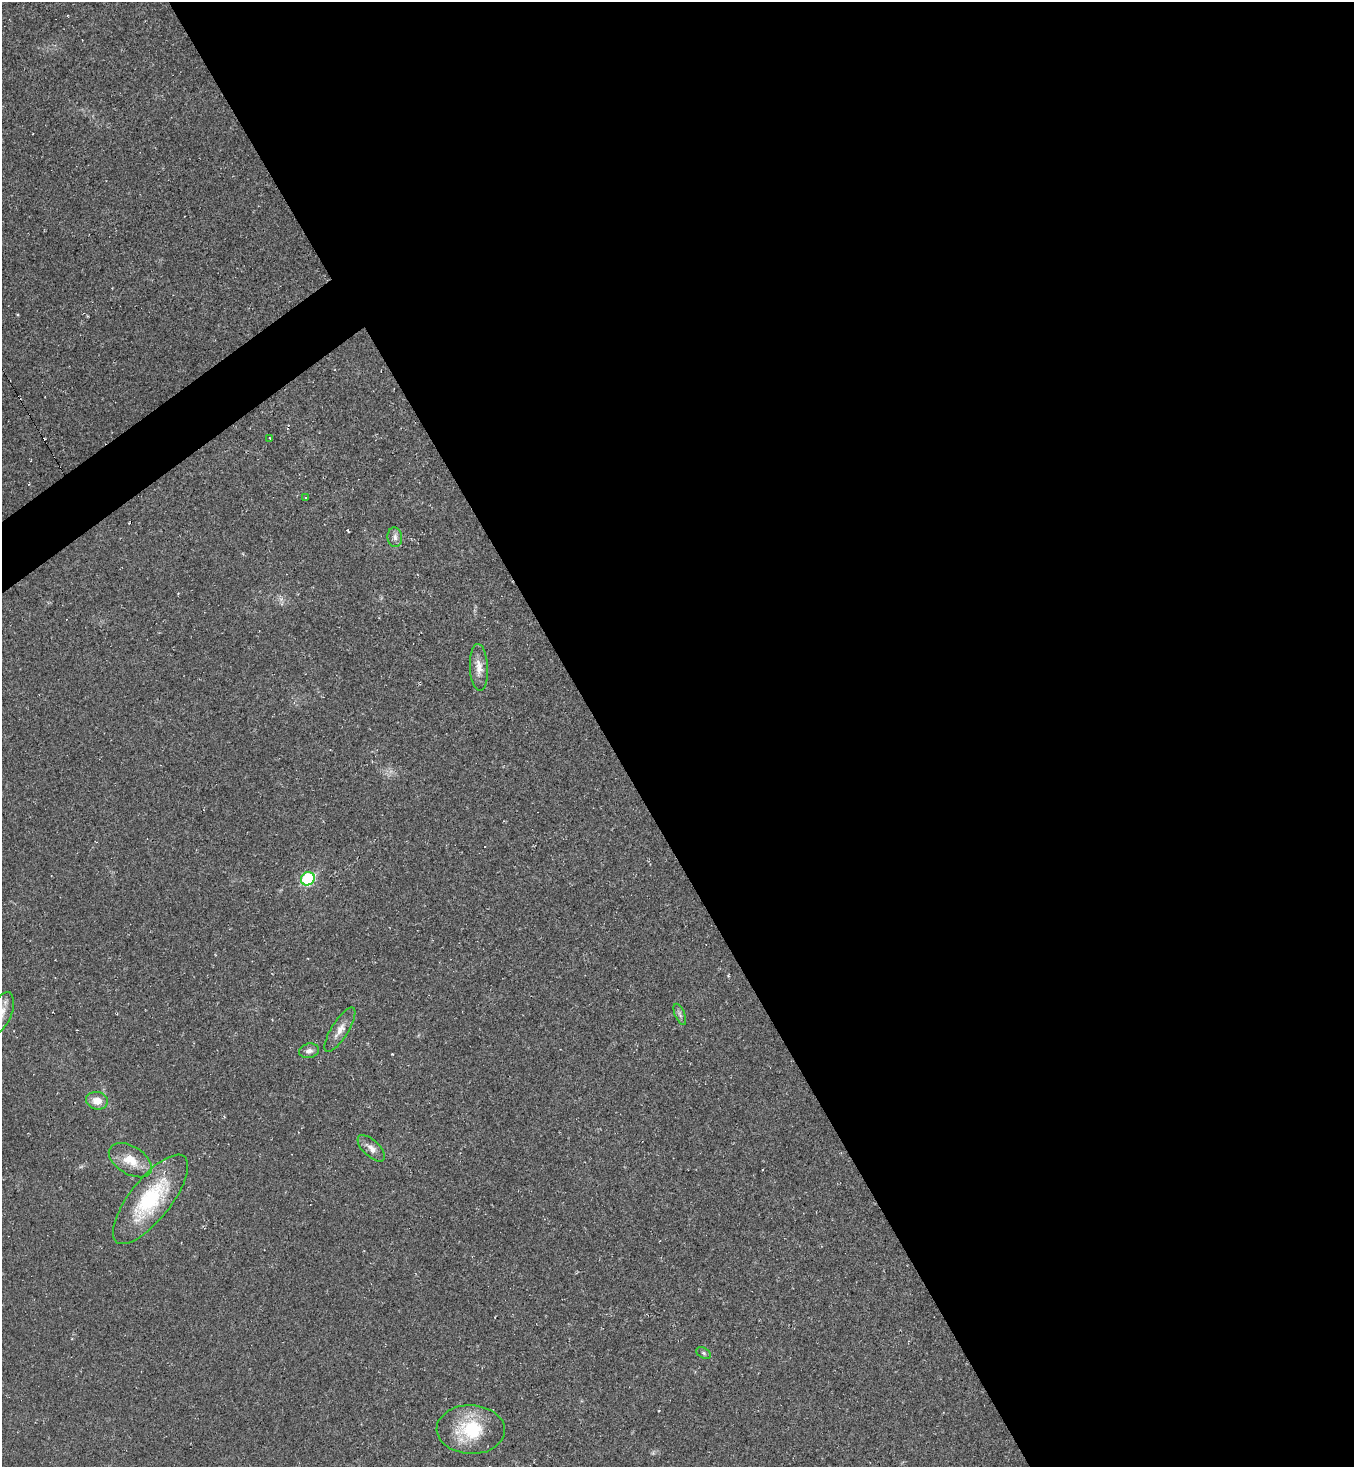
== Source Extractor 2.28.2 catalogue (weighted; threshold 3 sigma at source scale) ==
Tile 8 of 4 x 4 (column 4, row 2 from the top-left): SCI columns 4214-5565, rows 2937-4401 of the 5861 x 5867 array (HDU 1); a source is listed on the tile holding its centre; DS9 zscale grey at full resolution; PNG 1356 x 1469 px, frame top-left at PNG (2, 2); each listed source drawn as its Kron ellipse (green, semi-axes under 4 px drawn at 4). Shown black and unused: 57% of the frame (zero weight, under 2 of 3 exposures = <1% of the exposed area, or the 3 px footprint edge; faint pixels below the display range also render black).
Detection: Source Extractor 2.28.2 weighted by HDU 2 'WHT'; one run over the whole footprint, this tile lists its part. Background 0.0314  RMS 0.0062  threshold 0.0279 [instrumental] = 3 sigma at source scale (4.5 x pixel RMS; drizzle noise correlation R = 1.50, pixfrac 1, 0.05/0.05 arcsec/px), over >= 5 px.
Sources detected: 22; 7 cosmic-ray / hot-pixel residue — neither listed nor drawn; the other 15 listed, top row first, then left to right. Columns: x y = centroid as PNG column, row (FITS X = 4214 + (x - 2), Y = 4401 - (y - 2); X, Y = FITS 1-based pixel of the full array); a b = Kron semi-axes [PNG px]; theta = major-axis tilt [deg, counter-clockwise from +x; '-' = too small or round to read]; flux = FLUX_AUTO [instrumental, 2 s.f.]
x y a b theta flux
270 438 3 2 - 0.83
305 498 3 2 - 0.6
395 537 10 7 -84 2.6
479 667 23 9 -87 6.9
308 879 7 6 - 59
2 1012 21 10 69 7.2
680 1014 11 5 -67 1.9
340 1030 26 8 58 6.2
309 1051 10 7 13 2.8
97 1101 11 8 -14 6.9
371 1148 17 8 -43 4.6
130 1160 23 14 -31 12
150 1199 55 20 52 52
704 1353 8 5 -28 1.2
471 1429 34 24 -2 33
Isophote crosses this tile's border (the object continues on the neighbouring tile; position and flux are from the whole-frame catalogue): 1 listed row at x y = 2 1012